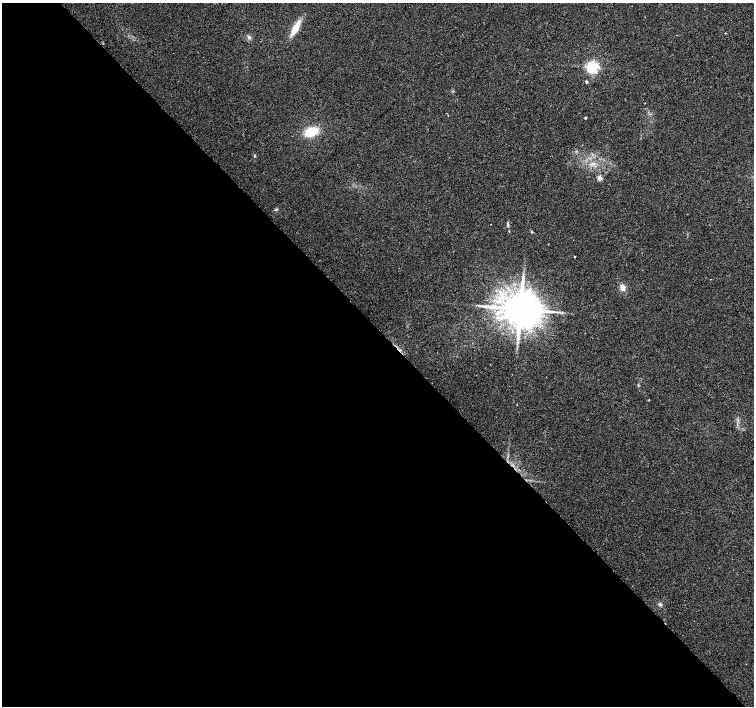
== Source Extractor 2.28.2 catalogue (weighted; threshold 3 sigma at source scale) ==
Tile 9 of 4 x 4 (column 1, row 3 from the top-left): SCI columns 3-1506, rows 1621-3027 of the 6018 x 5989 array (HDU 1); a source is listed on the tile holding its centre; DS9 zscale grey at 2 x 2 block average (1 PNG px = mean of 2 x 2 image px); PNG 756 x 708 px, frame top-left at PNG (2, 3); no overlay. Shown black and unused: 53% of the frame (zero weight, under 2 of 3 exposures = <1% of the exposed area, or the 3 px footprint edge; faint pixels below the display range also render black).
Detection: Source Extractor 2.28.2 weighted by HDU 2 'WHT'; one run over the whole footprint, this tile lists its part. Background 0.0386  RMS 0.0086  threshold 0.0389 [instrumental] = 3 sigma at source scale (4.5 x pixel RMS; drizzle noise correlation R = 1.50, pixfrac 1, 0.0396/0.0396 arcsec/px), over >= 5 px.
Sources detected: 19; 1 inside a brighter object's white glare — not listed; the other 18 listed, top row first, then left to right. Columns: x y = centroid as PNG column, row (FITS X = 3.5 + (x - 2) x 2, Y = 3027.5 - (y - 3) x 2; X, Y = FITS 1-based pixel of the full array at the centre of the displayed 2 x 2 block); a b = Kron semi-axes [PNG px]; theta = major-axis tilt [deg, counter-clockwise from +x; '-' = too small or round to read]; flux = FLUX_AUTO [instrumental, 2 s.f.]
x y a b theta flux
295 28 14 5 62 35
249 37 4 3 - 3.1
592 67 3 3 - 450
586 82 3 2 - 3.7
585 118 2 2 - 3.3
311 132 13 8 23 49
254 156 4 2 - 1.8
593 163 6 2 -24 3.9
599 178 3 2 - 27
508 225 4 3 - 2.6
532 232 4 2 - 1.6
574 256 2 2 - 6
710 279 2 2 - 1.5
622 287 8 6 -73 11
520 309 9 8 - 6900
558 312 4 2 - 1.9
649 400 2 2 - 0.94
660 604 5 3 - 3.4
Diffuse or blended objects may show on this block-average render without a row.